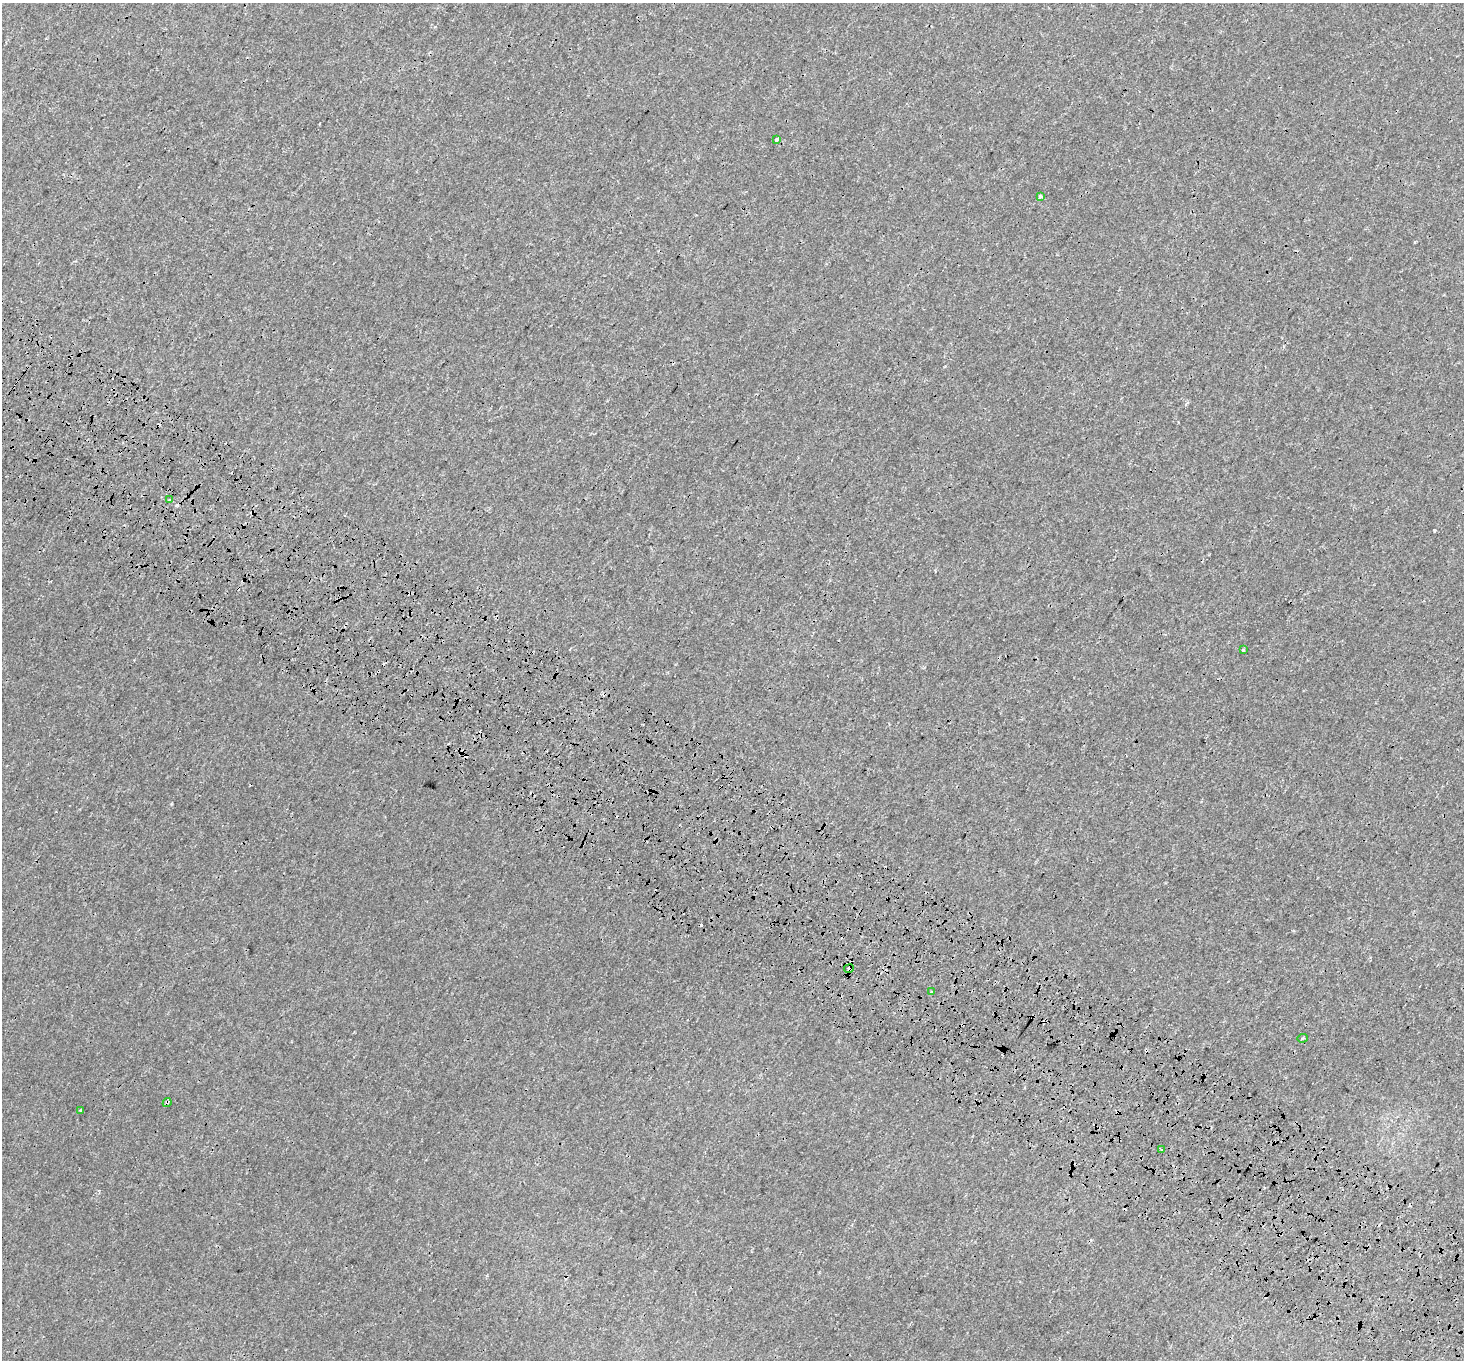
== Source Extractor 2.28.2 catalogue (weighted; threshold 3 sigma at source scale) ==
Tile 6 of 4 x 4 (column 2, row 2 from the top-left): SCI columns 1590-3051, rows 3054-4411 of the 6112 x 6170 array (HDU 1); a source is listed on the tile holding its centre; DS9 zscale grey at full resolution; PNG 1466 x 1362 px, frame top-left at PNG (2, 3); each listed source drawn as its Kron ellipse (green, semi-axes under 4 px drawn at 4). Shown black and unused: <1% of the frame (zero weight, under 3 of 4 exposures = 9% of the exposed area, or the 3 px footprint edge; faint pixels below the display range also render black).
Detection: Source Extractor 2.28.2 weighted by HDU 2 'WHT'; one run over the whole footprint, this tile lists its part. Background 6.76e-04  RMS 0.0014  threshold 0.0063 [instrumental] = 3 sigma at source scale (4.5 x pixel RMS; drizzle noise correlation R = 1.50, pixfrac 1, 0.0396/0.0396 arcsec/px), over >= 5 px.
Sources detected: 16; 6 cosmic-ray / hot-pixel residue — neither listed nor drawn; the other 10 listed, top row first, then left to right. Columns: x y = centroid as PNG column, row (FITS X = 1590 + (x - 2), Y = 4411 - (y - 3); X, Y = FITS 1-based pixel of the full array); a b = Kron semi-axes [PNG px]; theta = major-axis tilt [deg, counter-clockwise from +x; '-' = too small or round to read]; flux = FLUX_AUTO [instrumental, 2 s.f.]
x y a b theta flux
777 139 4 3 - 0.47
1040 196 3 3 - 0.44
169 500 3 2 - 0.18
1243 650 3 3 - 0.36
849 968 5 4 - 0.45
932 992 3 3 - 0.27
1302 1038 5 4 - 0.24
167 1102 5 4 - 0.23
81 1110 3 3 - 0.21
1161 1149 3 3 - 0.47
Overlapping masked pixels (flux is a lower limit): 2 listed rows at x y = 849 968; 167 1102
Unlisted compact peaks at least as high as the median listed source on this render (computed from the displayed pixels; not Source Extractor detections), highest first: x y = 1434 530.